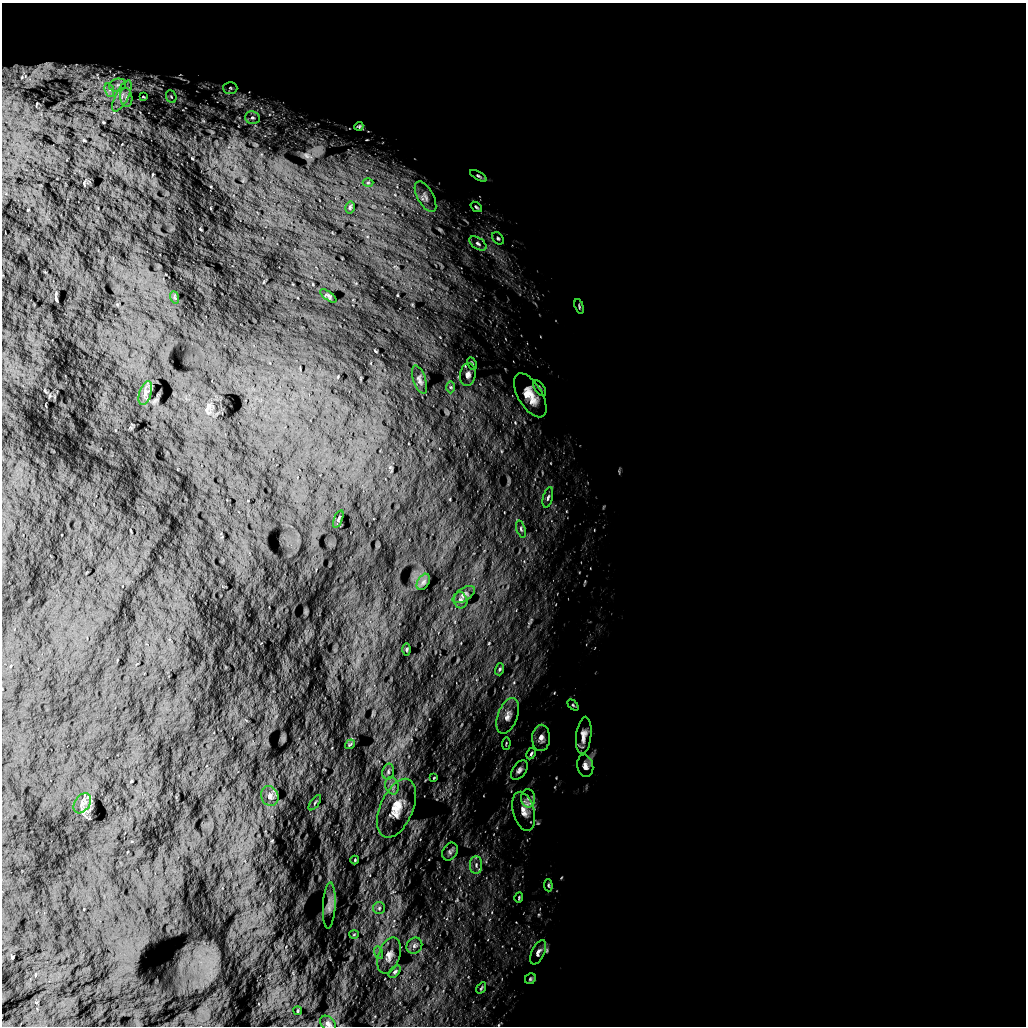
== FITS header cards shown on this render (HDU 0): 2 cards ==
NAXIS1  =                 1024 /
NAXIS2  =                 1024 /

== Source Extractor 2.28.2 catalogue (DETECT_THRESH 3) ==
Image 1024 x 1024 px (HDU 0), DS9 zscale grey, 1 PNG px = 1 image px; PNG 1028 x 1028 px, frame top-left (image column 1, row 1024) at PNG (2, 3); each listed source drawn as its Kron ellipse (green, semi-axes under 4 px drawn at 4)
Background 5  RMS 830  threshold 2500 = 3 sigma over >= 5 px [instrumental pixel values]
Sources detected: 69; all 69 listed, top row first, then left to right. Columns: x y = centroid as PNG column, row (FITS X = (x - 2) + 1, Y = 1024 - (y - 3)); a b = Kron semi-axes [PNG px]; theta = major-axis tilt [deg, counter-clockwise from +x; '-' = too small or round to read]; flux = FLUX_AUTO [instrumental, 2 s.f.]
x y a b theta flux
118 85 8 6 16 2.0e+05
230 88 7 6 - 1.2e+05
109 90 7 4 -72 1.4e+05
122 96 17 6 63 4.3e+05
126 97 9 6 -82 2.2e+05
143 97 3 2 - 3.8e+04
171 97 6 5 - 9.4e+04
252 118 7 6 - 1.6e+05
359 126 4 3 - 7.0e+04
478 176 9 4 -29 1.1e+05
368 183 5 3 - 5.1e+04
425 197 17 8 -61 3.2e+05
350 207 6 4 76 8.2e+04
476 207 6 3 -37 7.9e+04
498 238 7 5 -50 1.0e+05
478 243 10 5 -33 1.7e+05
328 296 9 3 -36 8.3e+04
174 297 6 4 -71 5.7e+04
579 306 7 3 -74 7.8e+04
472 364 6 4 -64 8.3e+04
468 375 11 8 80 2.6e+05
419 380 15 6 -71 2.0e+05
451 387 6 4 -89 8.3e+04
539 388 9 4 -55 1.1e+05
145 393 12 6 73 2.0e+05
530 395 24 12 -59 9.5e+05
548 497 10 5 76 1.4e+05
338 519 9 3 68 8.2e+04
521 529 9 4 -72 1.0e+05
423 582 9 5 60 1.3e+05
464 594 13 6 32 1.8e+05
461 600 8 6 -73 1.5e+05
407 649 6 3 89 6.0e+04
500 669 6 4 74 7.9e+04
573 705 6 4 -45 7.8e+04
508 716 18 10 70 4.7e+05
584 735 19 7 83 4.4e+05
541 738 13 9 89 3.5e+05
506 743 6 2 85 4.9e+04
350 744 5 2 - 5.5e+04
531 754 6 4 63 8.2e+04
585 766 11 8 -79 2.9e+05
519 770 11 6 55 2.0e+05
388 772 8 5 77 1.4e+05
434 778 3 3 - 4.3e+04
392 786 9 6 -75 2.2e+05
270 796 10 8 -68 2.5e+05
528 798 9 7 -88 2.8e+05
82 803 11 7 56 2.4e+05
315 803 9 2 55 5.3e+04
397 808 31 16 66 1.3e+06
524 811 20 10 -75 6.1e+05
450 851 9 7 58 1.6e+05
355 860 4 4 - 4.6e+04
476 865 9 6 90 2.1e+05
548 885 6 4 -84 7.2e+04
519 898 5 3 - 5.6e+04
329 905 23 6 87 3.4e+05
379 908 6 6 - 1.1e+05
354 934 5 3 - 4.6e+04
414 946 8 7 - 1.9e+05
538 952 13 6 66 2.2e+05
379 953 6 4 -73 9.7e+04
389 956 19 10 72 4.6e+05
395 972 7 4 46 1.0e+05
530 979 6 5 - 8.6e+04
481 988 6 3 55 6.0e+04
298 1011 4 2 - 4.9e+04
328 1024 9 6 -47 1.6e+05
At the frame edge (FLAGS 8, measured only in part): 1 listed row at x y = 328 1024